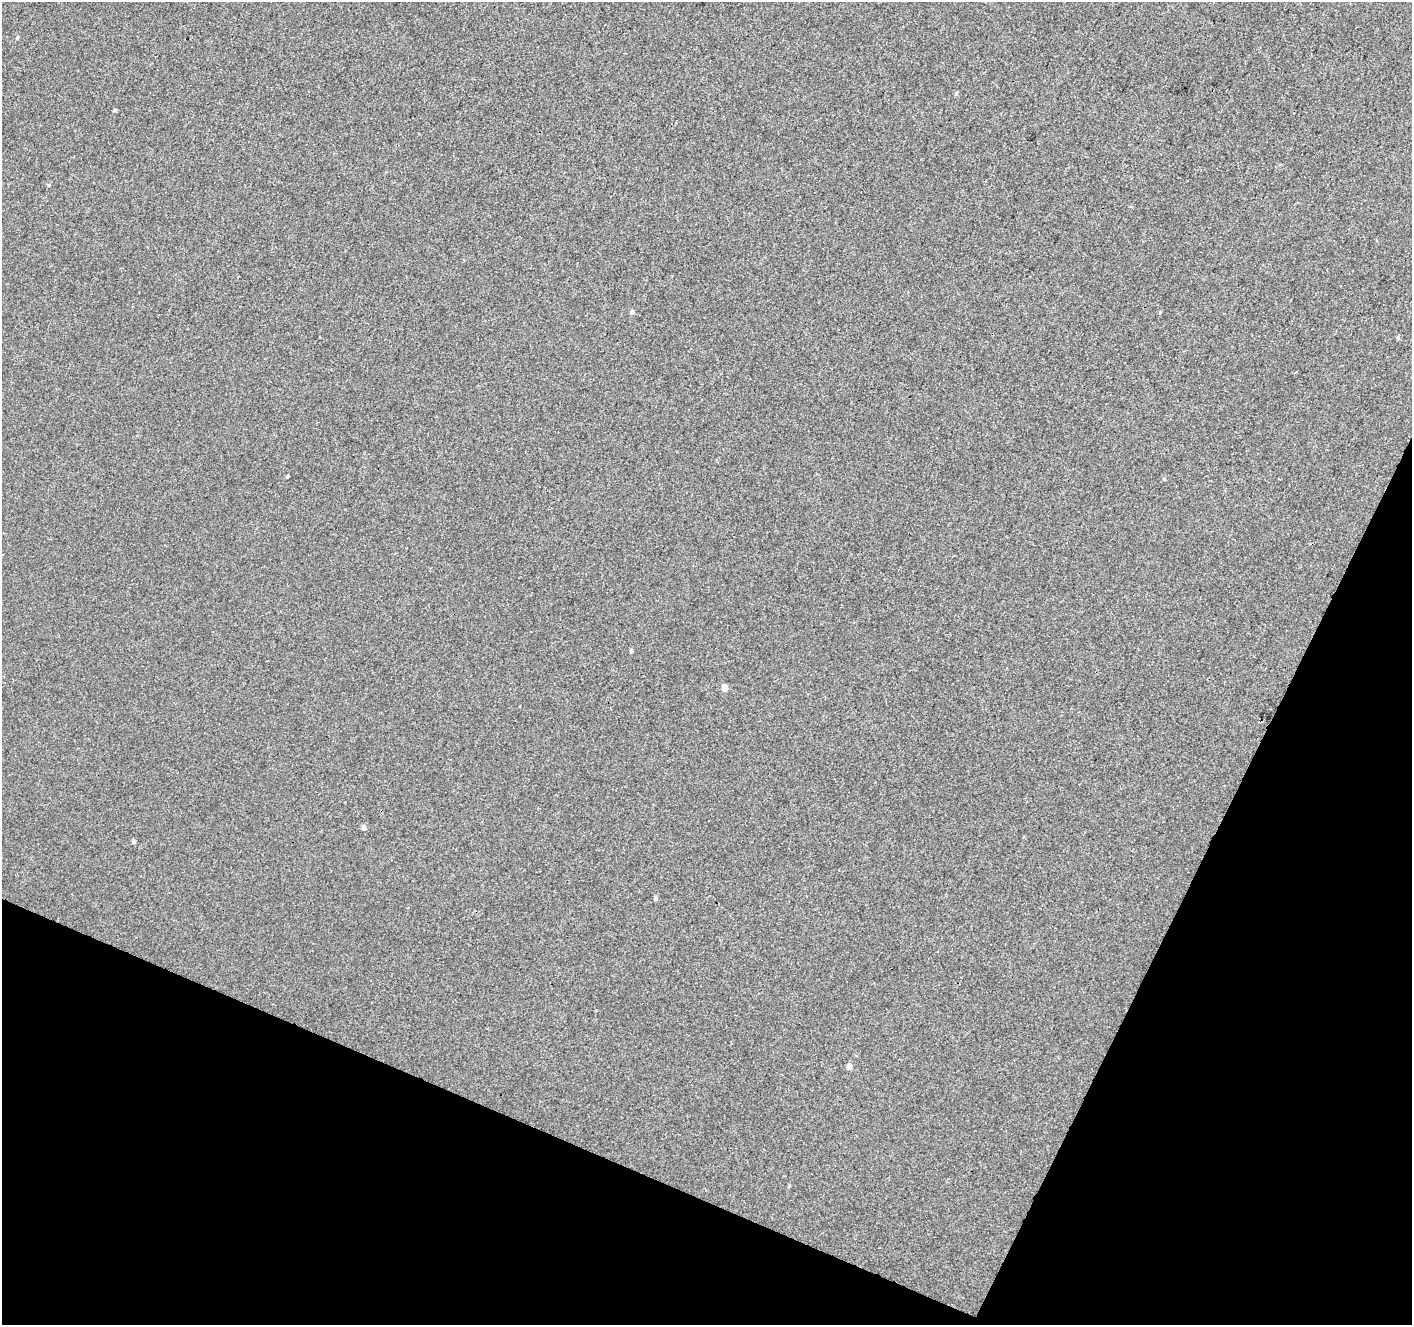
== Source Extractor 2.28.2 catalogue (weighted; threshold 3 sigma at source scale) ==
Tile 15 of 4 x 4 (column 3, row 4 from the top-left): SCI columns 2825-4234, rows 209-1531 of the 5656 x 5772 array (HDU 1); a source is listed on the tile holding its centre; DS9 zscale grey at full resolution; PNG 1414 x 1327 px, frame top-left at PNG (2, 2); no overlay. Shown black and unused: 22% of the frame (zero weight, under 3 of 4 exposures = <1% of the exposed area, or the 3 px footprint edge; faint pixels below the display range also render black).
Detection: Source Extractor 2.28.2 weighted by HDU 2 'WHT'; one run over the whole footprint, this tile lists its part. Background -1.68e-04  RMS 0.0032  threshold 0.0146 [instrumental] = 3 sigma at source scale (4.5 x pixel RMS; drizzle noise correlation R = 1.50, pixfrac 1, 0.0396/0.0396 arcsec/px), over >= 5 px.
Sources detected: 12; all 12 listed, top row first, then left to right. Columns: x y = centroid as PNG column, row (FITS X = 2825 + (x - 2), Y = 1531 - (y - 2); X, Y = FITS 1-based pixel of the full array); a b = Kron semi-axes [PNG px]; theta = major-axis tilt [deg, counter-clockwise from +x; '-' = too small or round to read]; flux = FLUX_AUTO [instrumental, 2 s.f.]
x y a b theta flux
956 93 5 4 - 0.39
114 110 5 4 - 0.38
632 312 5 4 - 0.86
1398 338 5 4 - 0.52
287 476 4 2 - 0.39
1164 479 4 4 - 0.29
631 651 4 4 - 0.49
724 688 5 4 - 3
364 827 5 5 - 0.91
134 841 6 4 90 0.48
656 898 5 4 - 0.63
849 1067 5 4 - 1.6